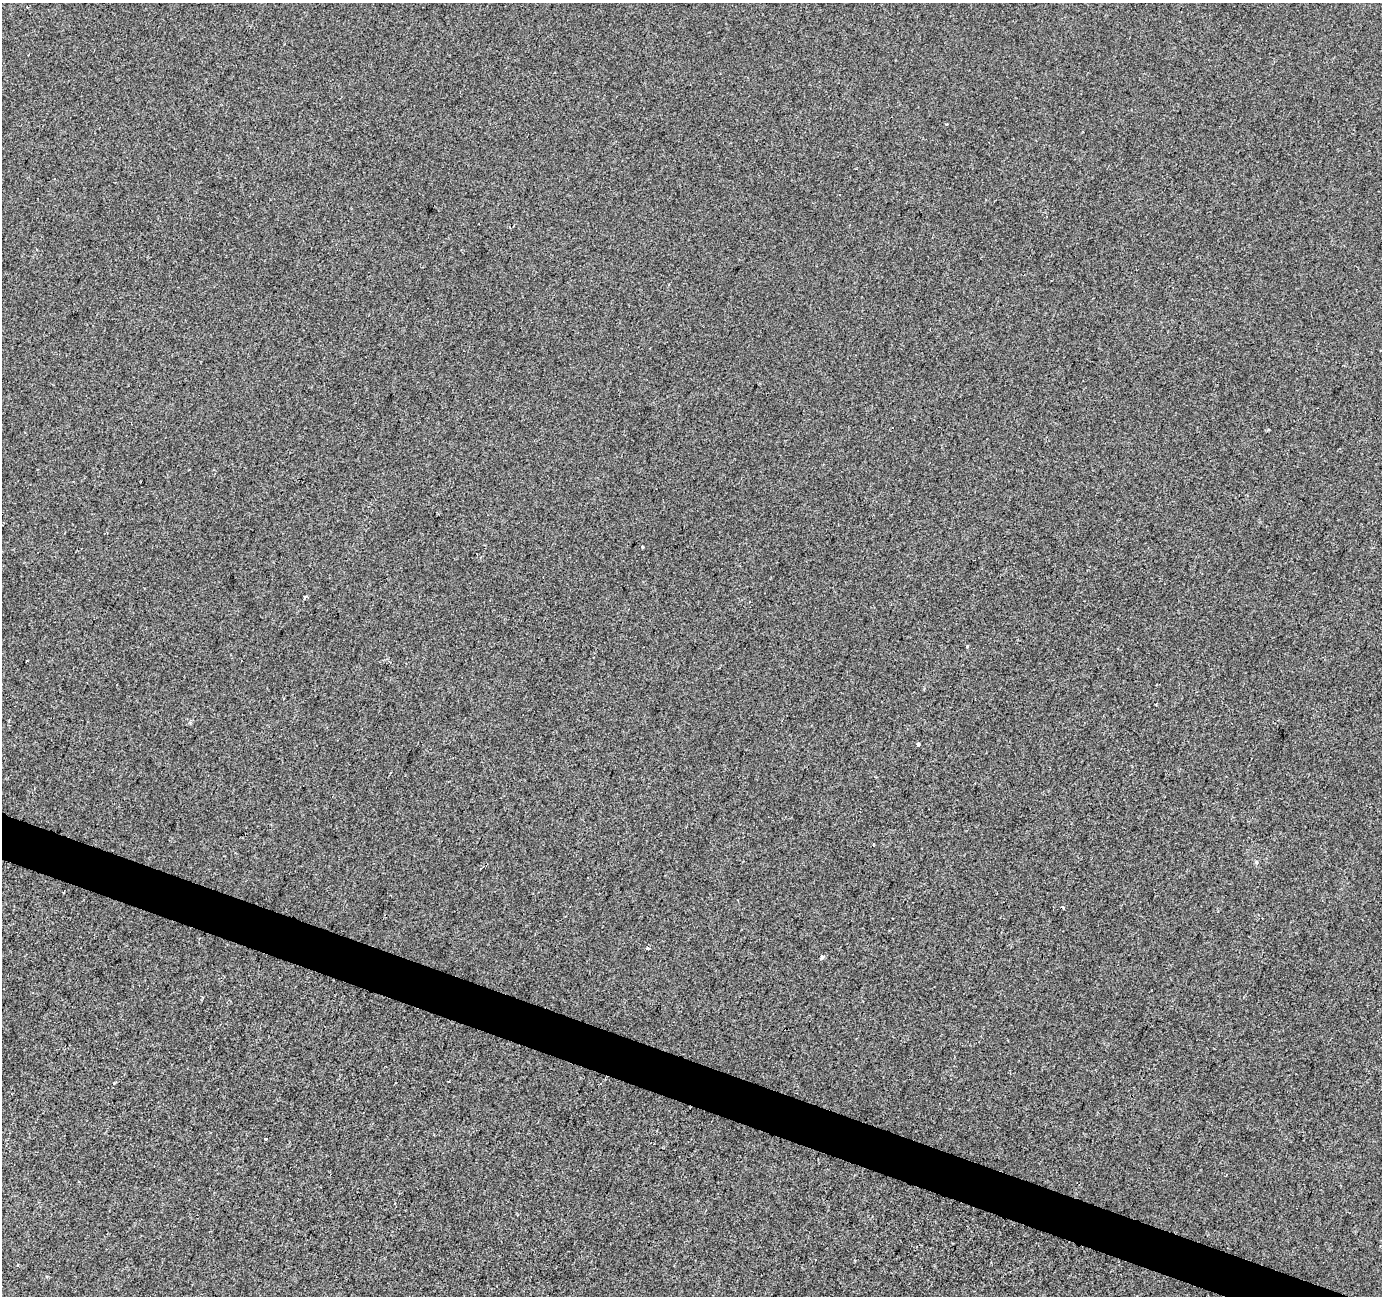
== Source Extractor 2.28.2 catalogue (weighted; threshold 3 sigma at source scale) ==
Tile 6 of 4 x 4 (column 2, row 2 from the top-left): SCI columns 1387-2766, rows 2865-4158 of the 5527 x 5664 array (HDU 1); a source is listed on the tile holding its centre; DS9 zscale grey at full resolution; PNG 1384 x 1298 px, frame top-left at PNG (2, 3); no overlay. Shown black and unused: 3% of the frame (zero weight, under 2 of 3 exposures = <1% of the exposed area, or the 3 px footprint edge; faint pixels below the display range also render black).
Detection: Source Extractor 2.28.2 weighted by HDU 2 'WHT'; one run over the whole footprint, this tile lists its part. Background -3.70e-04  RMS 0.0045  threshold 0.0202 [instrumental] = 3 sigma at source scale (4.5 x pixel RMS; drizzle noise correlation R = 1.50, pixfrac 1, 0.0396/0.0396 arcsec/px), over >= 5 px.
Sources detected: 12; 3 cosmic-ray / hot-pixel residue — not listed; the other 9 listed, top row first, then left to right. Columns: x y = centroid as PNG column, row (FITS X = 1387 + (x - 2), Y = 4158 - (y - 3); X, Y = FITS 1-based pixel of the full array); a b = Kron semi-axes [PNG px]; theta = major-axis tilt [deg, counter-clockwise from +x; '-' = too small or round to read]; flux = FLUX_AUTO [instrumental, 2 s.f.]
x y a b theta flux
947 124 3 2 - 0.62
643 546 3 3 - 1.2
305 597 4 3 - 0.75
967 646 3 3 - 1.9
918 744 3 3 - 16
873 844 3 2 - 0.38
647 948 3 3 - 2.5
821 957 4 3 - 17
266 1139 3 3 - 2.8